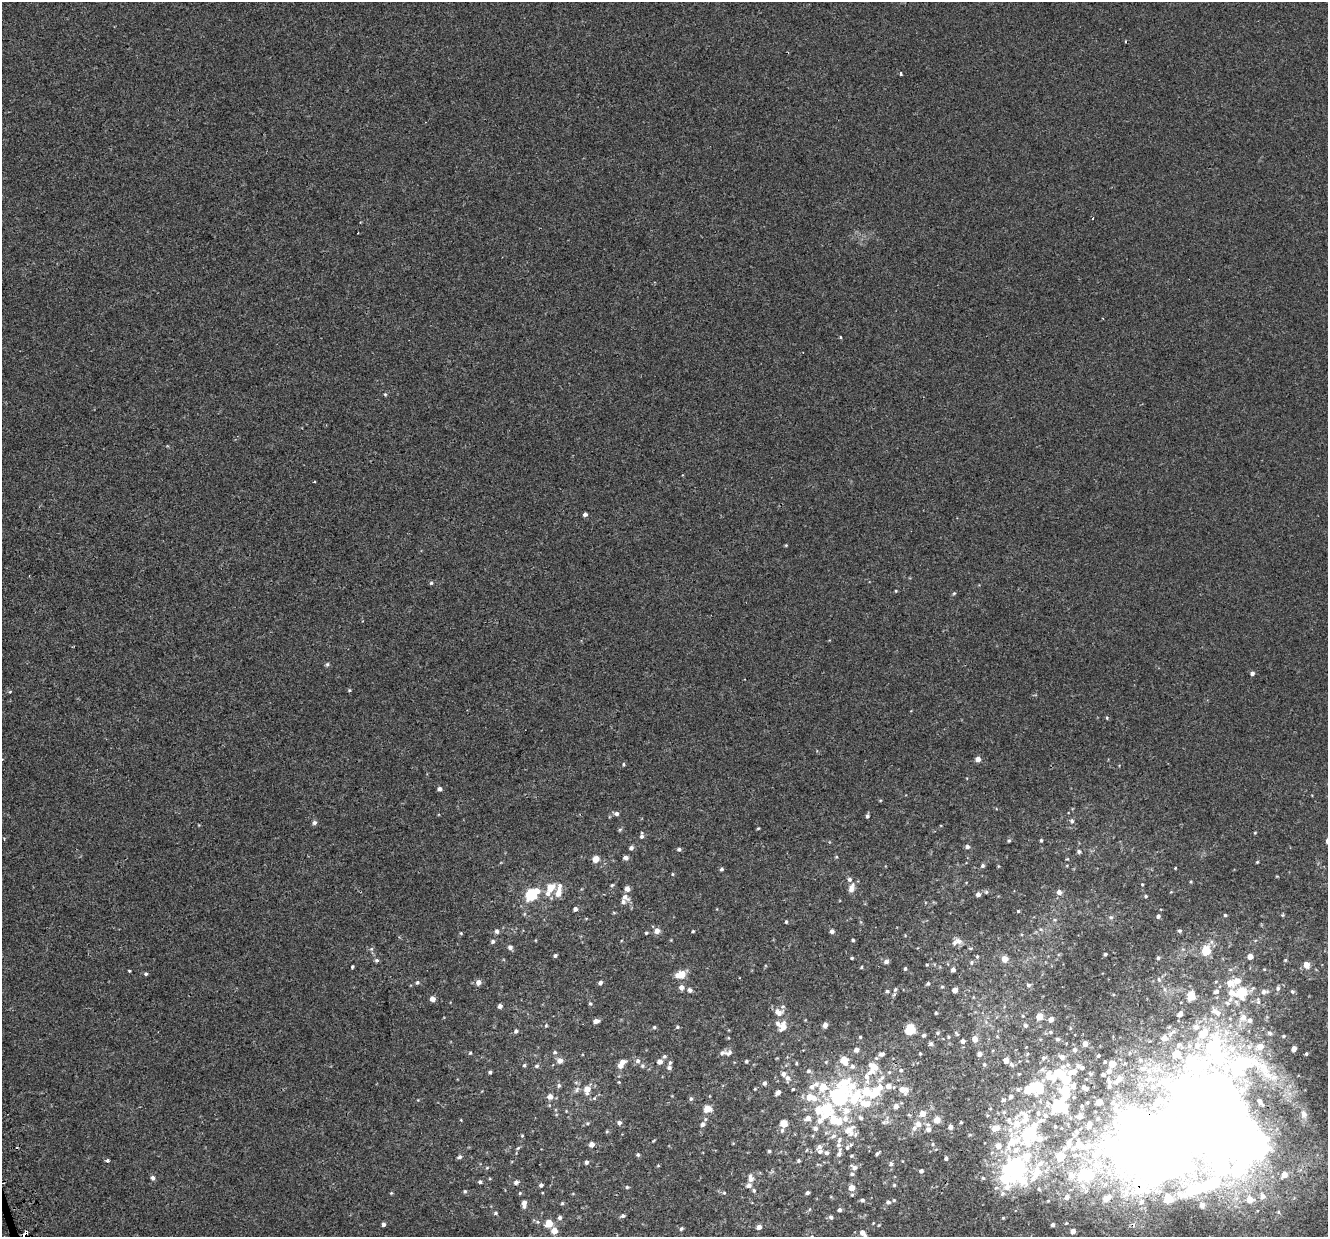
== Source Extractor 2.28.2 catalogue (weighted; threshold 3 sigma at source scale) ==
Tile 7 of 4 x 4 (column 3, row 2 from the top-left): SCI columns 2697-4022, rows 2625-3859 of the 5395 x 5196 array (HDU 1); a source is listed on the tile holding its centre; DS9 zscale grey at full resolution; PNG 1330 x 1239 px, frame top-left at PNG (2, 2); no overlay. Shown black and unused: <1% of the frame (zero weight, under 2 of 3 exposures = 3% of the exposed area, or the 3 px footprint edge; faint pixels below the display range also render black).
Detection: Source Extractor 2.28.2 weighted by HDU 2 'WHT'; one run over the whole footprint, this tile lists its part. Background 4.12e-05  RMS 0.0025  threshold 0.0113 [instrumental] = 3 sigma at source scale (4.5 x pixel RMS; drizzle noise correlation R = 1.50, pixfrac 1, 0.0396/0.0396 arcsec/px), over >= 5 px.
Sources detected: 426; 22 inside a brighter object's white glare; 3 cosmic-ray / hot-pixel residue — not listed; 81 inside a brighter listed object's ellipse — not listed separately; the other 320 listed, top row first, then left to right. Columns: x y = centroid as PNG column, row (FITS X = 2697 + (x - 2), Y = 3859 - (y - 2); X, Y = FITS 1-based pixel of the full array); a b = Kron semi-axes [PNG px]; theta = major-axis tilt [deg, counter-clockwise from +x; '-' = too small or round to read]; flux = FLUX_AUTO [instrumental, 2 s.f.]
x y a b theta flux
901 74 3 3 - 2.9
1092 218 3 2 - 0.24
385 394 4 4 - 0.26
314 482 3 3 - 0.59
585 514 4 4 - 0.98
786 545 4 3 - 0.22
431 583 5 5 - 0.33
896 591 4 3 - 0.21
954 593 5 4 - 0.27
327 664 6 4 67 0.37
1252 673 5 4 - 0.74
349 690 5 4 - 0.26
10 692 5 3 - 0.27
1107 717 5 4 - 0.29
978 759 5 4 - 1.7
623 764 5 3 - 0.26
440 789 5 4 - 0.73
616 814 6 5 - 0.74
867 816 5 4 - 0.47
1072 821 7 6 - 0.63
314 823 6 5 - 0.61
758 828 5 3 - 0.23
1255 833 5 3 - 0.2
642 836 8 4 -90 0.62
1041 840 5 3 - 0.28
1009 841 4 4 - 0.34
967 847 5 5 - 0.64
631 848 5 4 - 0.67
679 849 5 4 - 0.44
1079 852 6 5 - 0.49
626 858 5 4 - 0.89
595 859 5 5 - 2.8
1257 862 4 3 - 0.25
982 866 5 5 - 0.46
1175 868 3 2 - 0.18
721 869 4 4 - 0.43
672 874 5 3 - 0.21
1191 881 5 3 - 0.2
1142 884 3 3 - 0.21
612 885 5 4 - 0.29
550 887 11 8 64 3.1
851 888 13 7 71 1.3
627 889 5 5 - 1.2
537 891 7 6 - 1.8
558 892 15 7 76 2.1
986 892 5 5 - 0.37
1059 892 6 6 - 0.97
978 894 5 5 - 0.99
531 895 6 5 - 21
1146 896 5 4 - 0.3
625 897 12 7 -35 1.1
575 909 4 4 - 0.74
1018 911 4 3 - 0.22
1225 915 4 4 - 0.28
1283 915 4 4 - 0.3
1158 916 5 4 - 0.61
1111 917 7 5 -19 0.45
786 922 4 3 - 0.28
1179 930 6 5 - 0.38
497 931 5 4 - 0.61
657 931 6 5 - 1.5
693 931 3 3 - 0.27
832 931 4 4 - 0.75
461 933 4 3 - 0.22
646 933 4 3 - 0.26
853 940 4 3 - 0.31
493 941 5 5 - 0.5
959 941 10 8 -32 1.1
510 947 5 5 - 0.71
371 949 6 4 43 0.36
1206 951 5 5 - 9.5
1105 954 3 3 - 0.39
555 956 4 4 - 0.39
1250 956 5 4 - 1.8
977 957 4 4 - 0.27
852 958 4 3 - 0.31
1158 958 4 4 - 0.41
1005 959 5 5 - 2.6
377 960 5 5 - 0.47
1285 960 5 4 - 0.26
886 962 6 5 - 0.82
972 962 5 3 - 0.27
927 964 5 3 - 0.24
1306 965 6 5 - 2.2
352 967 3 3 - 0.31
862 967 5 3 - 0.23
905 969 5 4 - 0.37
953 970 4 4 - 0.75
129 971 3 2 - 0.23
146 974 4 4 - 0.38
681 974 8 5 11 5.2
1159 979 6 5 - 0.38
478 982 6 5 - 1.3
417 983 5 5 - 0.43
600 983 4 4 - 0.66
928 984 4 4 - 0.38
1028 985 6 5 - 0.43
942 986 5 3 - 0.28
681 987 6 5 - 1.2
1278 988 7 6 - 0.63
690 990 5 5 - 0.78
895 990 8 5 63 0.53
955 990 4 4 - 1.4
887 991 5 3 - 0.39
1292 991 6 5 - 0.41
1216 992 9 6 18 0.78
1264 992 10 6 1 1
1242 993 19 18 - 7.1
1191 996 6 5 - 6.6
432 999 5 5 - 1.4
590 1004 6 4 -67 0.33
500 1006 4 4 - 0.8
778 1012 11 9 -28 2.2
1216 1012 16 8 -29 2.7
936 1013 3 3 - 0.26
1180 1014 6 4 47 0.95
1023 1016 4 3 - 0.19
1039 1017 5 4 - 4.1
1243 1018 19 9 60 3.4
1051 1019 5 5 - 1.3
596 1021 6 4 7 1.1
825 1025 5 4 - 1.3
1025 1025 5 5 - 0.62
783 1026 12 8 69 2.3
654 1027 5 4 - 0.37
677 1027 5 4 - 0.32
910 1029 6 5 - 14
516 1031 5 4 - 0.54
1205 1031 15 9 -74 3.3
1051 1032 5 5 - 0.37
1227 1032 12 9 -27 3
938 1033 5 4 - 0.28
957 1034 7 3 -54 0.29
924 1035 4 3 - 0.46
860 1037 4 3 - 0.25
948 1037 4 2 - 0.23
1164 1038 5 5 - 1.6
975 1039 6 5 - 1.7
1057 1039 5 5 - 0.52
963 1041 4 4 - 0.81
931 1044 5 4 - 0.51
1085 1044 5 4 - 1.5
1179 1045 8 6 47 0.61
1197 1045 13 9 33 2.8
1260 1047 8 7 - 2.8
1294 1049 5 4 - 1.1
856 1050 5 4 - 1.1
1075 1050 6 5 - 0.81
555 1052 6 4 14 0.38
470 1053 4 4 - 0.27
728 1053 12 8 10 1
920 1053 3 2 - 0.23
881 1054 6 4 12 0.7
979 1054 5 4 - 0.94
1027 1054 5 3 - 0.23
1176 1054 6 6 - 3.5
1098 1055 3 3 - 0.39
664 1056 5 5 - 0.38
1062 1057 7 6 - 1.2
1044 1058 6 6 - 0.61
844 1060 9 7 -58 3.5
1006 1060 5 4 - 2
1141 1060 4 4 - 0.27
560 1061 6 6 - 1.3
638 1061 6 6 - 0.71
746 1061 4 4 - 0.38
660 1062 5 5 - 1.2
1105 1062 3 3 - 0.3
796 1063 4 4 - 0.27
984 1064 5 4 - 0.32
1011 1064 7 5 -42 0.57
1112 1064 5 4 - 3.3
524 1065 5 4 - 0.3
537 1066 6 5 - 0.4
620 1066 6 6 - 1.4
642 1066 6 5 - 0.42
852 1066 7 6 - 0.67
1240 1066 230 108 18 180
1063 1067 9 7 23 0.97
1082 1067 5 5 - 0.49
669 1068 6 6 - 0.6
875 1068 13 9 45 2.2
1143 1068 8 6 -12 0.71
808 1071 6 6 - 0.59
1109 1071 5 5 - 0.99
490 1072 4 4 - 0.42
1072 1072 11 7 11 2.3
1061 1074 8 7 - 4.6
1091 1074 6 5 - 0.38
1048 1076 14 9 87 3
788 1078 10 6 -85 1
1119 1079 9 5 46 1.5
1149 1079 10 6 1 0.87
867 1081 8 6 80 0.81
1109 1081 11 5 -71 0.7
619 1082 4 4 - 0.19
765 1083 5 5 - 0.6
816 1084 8 7 - 1.1
559 1086 7 5 89 0.44
1073 1086 9 7 86 1.2
1039 1087 15 10 -78 7.7
1085 1088 7 4 -35 1.2
577 1089 9 5 64 0.64
587 1089 7 5 81 2.6
793 1089 4 4 - 0.27
1018 1089 6 5 - 0.52
903 1090 10 7 -21 2.5
1242 1090 9 7 41 1.4
778 1092 6 4 37 1
872 1095 41 11 40 11
550 1096 5 5 - 1.4
810 1097 13 7 -17 4.1
839 1097 10 8 -73 25
1011 1097 5 5 - 0.76
691 1099 6 5 - 0.49
1003 1100 6 5 - 0.58
1099 1102 5 4 - 3
1260 1102 7 3 -56 0.74
1087 1103 4 3 - 0.27
1058 1105 19 16 -6 13
896 1106 6 6 - 1
707 1109 6 6 - 3
827 1110 45 17 63 15
1213 1112 29 17 -24 320
1038 1113 9 6 86 0.99
923 1114 6 6 - 1.9
1304 1114 10 8 -80 1.3
1080 1116 7 5 7 1.6
1025 1117 22 14 -73 4.7
705 1119 5 4 - 0.37
1098 1119 4 4 - 0.47
937 1120 5 5 - 2.7
1010 1121 19 7 -54 2.2
885 1122 12 5 7 0.69
961 1122 3 2 - 0.24
587 1123 5 4 - 0.25
619 1123 5 5 - 0.68
783 1123 6 6 - 2.9
702 1124 6 5 - 0.7
918 1124 10 9 - 1.4
1089 1124 8 5 75 1.1
950 1127 4 4 - 1.1
995 1128 9 6 20 2.3
928 1129 7 6 - 0.93
782 1130 6 5 - 0.44
607 1131 5 3 - 0.25
847 1131 25 11 37 4
522 1136 5 3 - 0.21
1013 1141 27 15 34 9.5
1069 1143 17 8 70 2.2
592 1144 5 5 - 1.2
933 1144 6 4 90 0.27
1078 1144 13 8 74 2
1088 1145 8 7 - 1.6
847 1147 6 6 - 0.57
518 1148 6 4 44 0.32
769 1151 4 4 - 0.31
820 1151 7 6 - 0.76
826 1153 6 5 - 0.62
877 1153 5 3 - 0.46
839 1154 8 6 68 0.82
638 1155 5 4 - 0.38
1095 1155 14 9 50 2.7
851 1156 6 4 2 0.3
1027 1156 48 19 61 14
460 1157 7 5 27 0.5
1060 1157 12 9 53 4.3
946 1158 4 3 - 0.43
107 1160 3 3 - 0.57
798 1160 4 4 - 0.33
586 1162 5 4 - 0.46
891 1164 5 5 - 0.54
854 1167 8 5 -30 0.85
487 1168 5 4 - 0.27
921 1171 4 4 - 0.64
852 1174 5 4 - 0.41
1071 1175 11 10 - 2
1086 1175 11 9 -11 12
1284 1175 8 7 - 2
153 1178 6 5 - 0.71
750 1178 11 7 -85 1.2
1005 1179 36 25 85 16
480 1182 5 4 - 0.4
516 1182 5 5 - 0.73
541 1185 5 4 - 0.51
894 1185 4 4 - 0.26
1209 1185 82 34 31 37
627 1187 4 4 - 0.3
852 1188 6 6 - 2.2
1039 1189 6 5 - 0.39
754 1190 6 5 - 0.44
465 1191 5 5 - 0.35
391 1193 4 4 - 0.23
520 1193 4 4 - 0.26
724 1193 5 4 - 0.27
807 1193 4 4 - 0.49
1262 1196 9 8 - 1.7
1067 1197 6 5 - 0.86
1106 1198 7 4 31 2.2
862 1200 5 4 - 0.53
1249 1200 8 7 - 2.9
888 1202 6 6 - 0.67
524 1203 9 5 87 1.4
562 1203 5 4 - 0.28
810 1209 5 3 - 0.24
839 1210 4 4 - 0.67
495 1213 5 4 - 0.41
623 1216 5 5 - 0.46
560 1217 5 4 - 0.66
831 1217 6 5 - 0.56
549 1223 5 5 - 4.4
383 1224 4 3 - 0.7
1053 1225 4 3 - 0.56
759 1227 5 5 - 0.98
681 1229 5 4 - 0.4
554 1231 5 5 - 2.5
1073 1231 4 4 - 1.2
26 1233 5 3 - 1.9
862 1233 7 5 -44 1.4
812 1236 4 3 - 0.23
Overlapping masked pixels (flux is a lower limit): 2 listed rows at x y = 1240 1066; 26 1233
Isophote crosses this tile's border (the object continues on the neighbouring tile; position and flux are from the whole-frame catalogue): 3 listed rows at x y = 1240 1066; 1073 1231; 812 1236
Unlisted compact peaks at least as high as the median listed source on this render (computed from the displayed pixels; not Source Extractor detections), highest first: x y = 840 337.